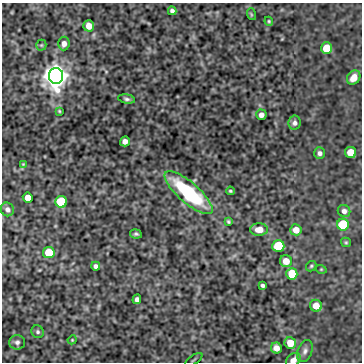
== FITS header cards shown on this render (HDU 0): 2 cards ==
NAXIS1  =                  360
NAXIS2  =                  360

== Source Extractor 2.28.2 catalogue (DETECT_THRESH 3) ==
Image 360 x 360 px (HDU 0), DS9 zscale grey, 1 PNG px = 1 image px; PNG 364 x 364 px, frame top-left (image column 1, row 360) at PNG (2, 3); each listed source drawn as its Kron ellipse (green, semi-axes under 4 px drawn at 4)
Background -0.524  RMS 0.41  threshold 1.23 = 3 sigma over >= 5 px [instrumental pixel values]
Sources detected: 47; all 47 listed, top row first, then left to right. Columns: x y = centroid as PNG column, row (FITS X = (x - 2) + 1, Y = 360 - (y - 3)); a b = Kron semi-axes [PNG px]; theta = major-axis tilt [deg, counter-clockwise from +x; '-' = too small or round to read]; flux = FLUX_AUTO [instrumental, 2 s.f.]
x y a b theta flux
172 11 4 4 - 69
251 14 6 3 -72 29
269 21 4 4 - 30
89 26 5 5 - 250
64 44 7 5 85 140
41 45 5 5 - 40
326 48 6 5 - 630
56 76 8 7 - 33000
354 77 7 6 - 270
127 99 8 4 -10 64
59 111 3 3 - 26
261 115 5 5 - 120
294 123 7 6 - 85
125 141 5 5 - 130
351 152 6 5 - 490
320 153 6 5 - 80
23 164 3 3 - 20
230 191 4 3 - 34
189 193 30 10 -41 2400
28 198 5 5 - 260
61 202 6 6 - 1500
7 209 7 6 - 94
344 211 6 6 - 99
228 222 3 3 - 35
343 225 6 6 - 1900
259 230 9 6 -1 240
296 230 5 5 - 280
136 234 6 4 -10 51
346 242 5 4 - 33
278 246 6 6 - 1700
49 253 5 5 - 780
286 261 6 6 - 260
96 266 4 4 - 80
311 266 6 4 48 39
321 269 5 3 - 24
292 274 6 5 - 910
263 285 4 3 - 58
137 299 5 4 - 86
316 306 6 6 - 370
38 332 6 6 - 56
72 340 4 3 - 24
17 342 8 7 - 85
290 343 6 5 - 460
276 348 5 5 - 170
305 351 11 7 68 110
194 360 10 2 35 31
293 360 8 6 41 180
At the frame edge (FLAGS 8, measured only in part): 1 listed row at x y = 293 360